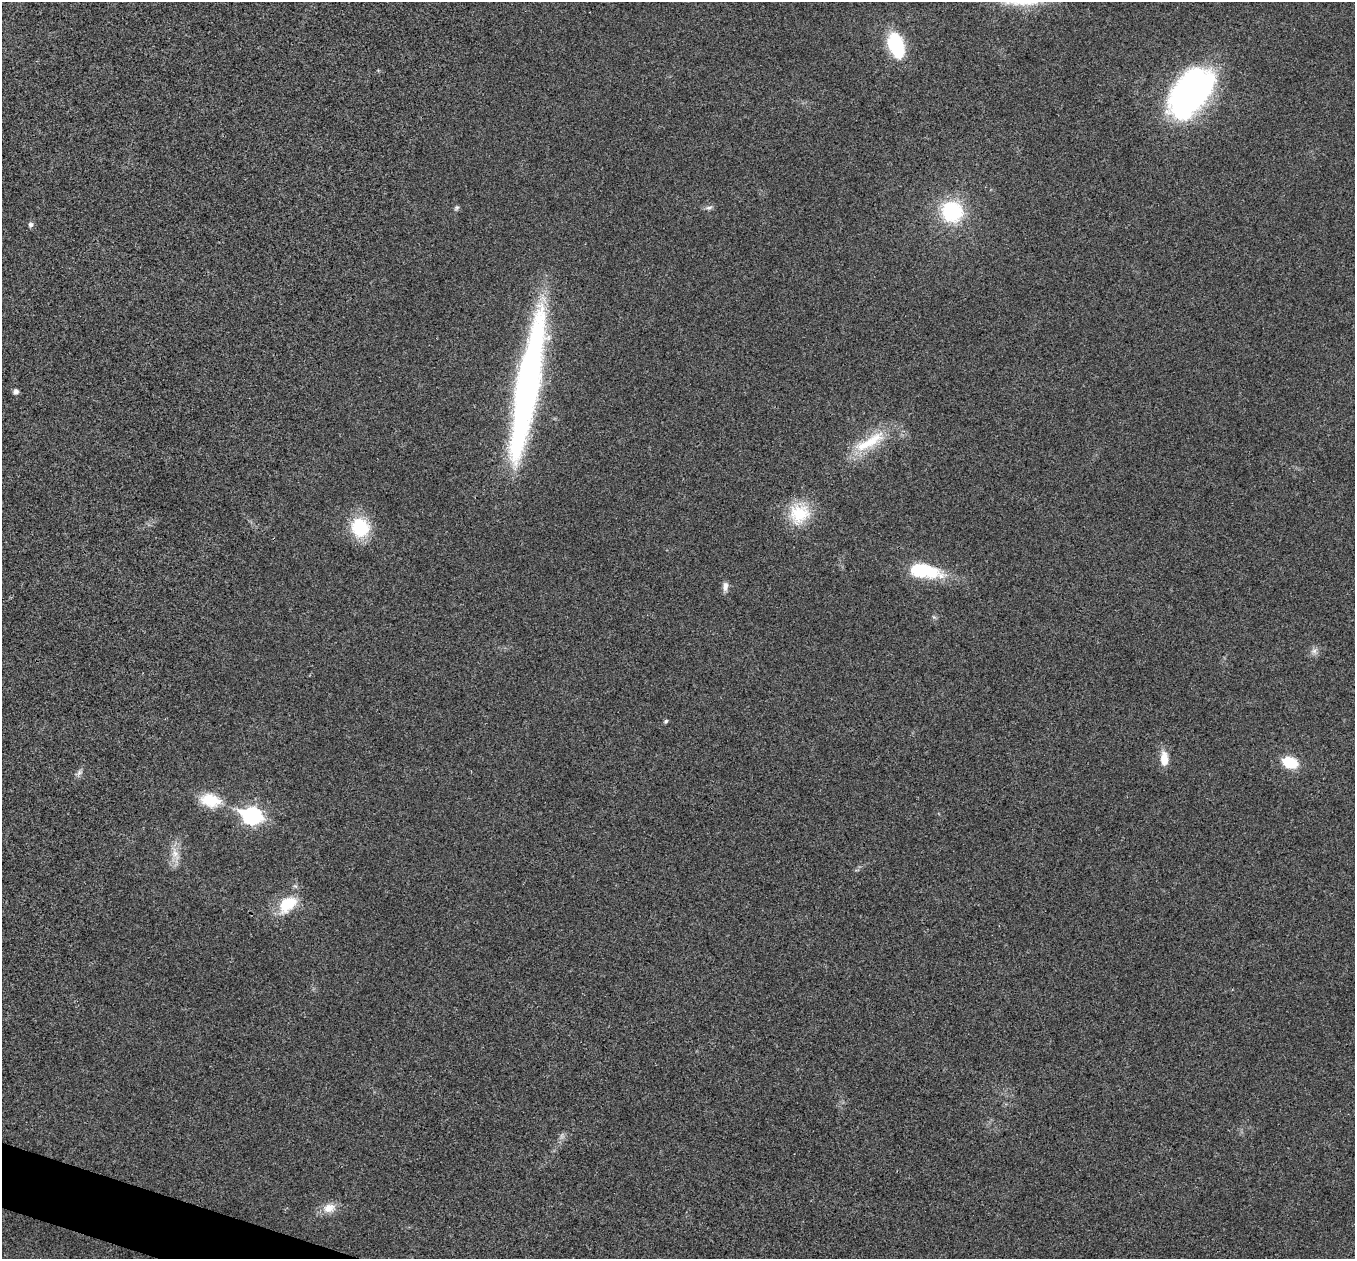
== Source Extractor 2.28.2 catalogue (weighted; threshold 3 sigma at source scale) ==
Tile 7 of 4 x 4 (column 3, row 2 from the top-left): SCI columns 2708-4060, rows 2653-3909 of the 5418 x 5433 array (HDU 1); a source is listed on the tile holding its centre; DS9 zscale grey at full resolution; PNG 1357 x 1261 px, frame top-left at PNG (2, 2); no overlay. Shown black and unused: <1% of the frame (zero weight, under 3 of 4 exposures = <1% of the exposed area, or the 3 px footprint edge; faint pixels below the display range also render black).
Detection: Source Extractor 2.28.2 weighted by HDU 2 'WHT'; one run over the whole footprint, this tile lists its part. Background 0.0213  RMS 0.0052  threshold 0.0233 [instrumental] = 3 sigma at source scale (4.5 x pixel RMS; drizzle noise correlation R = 1.50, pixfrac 1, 0.05/0.05 arcsec/px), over >= 5 px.
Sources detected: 24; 1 inside a brighter object's white glare — not listed; the other 23 listed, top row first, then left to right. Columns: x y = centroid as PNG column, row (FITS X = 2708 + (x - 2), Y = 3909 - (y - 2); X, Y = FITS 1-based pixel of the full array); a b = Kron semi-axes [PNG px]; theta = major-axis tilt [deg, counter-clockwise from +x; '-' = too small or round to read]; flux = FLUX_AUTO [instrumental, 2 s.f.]
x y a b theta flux
896 45 25 14 -71 33
1191 93 47 28 53 180
457 208 8 5 28 0.96
709 208 10 5 5 1.5
952 211 22 21 - 38
31 225 7 6 - 1.4
527 385 140 19 80 240
16 392 5 5 - 2.2
870 441 46 15 34 20
799 514 28 25 24 20
360 527 20 18 -66 26
920 570 28 12 -6 32
725 586 12 6 85 2.5
1314 651 7 7 - 1.9
666 721 5 4 - 0.95
1164 759 18 9 -87 6.7
1290 762 14 9 -19 17
79 773 10 6 52 1.6
210 800 27 17 -13 14
252 816 10 8 -15 130
175 853 11 10 - 4.5
287 904 24 16 41 17
329 1208 17 12 20 6